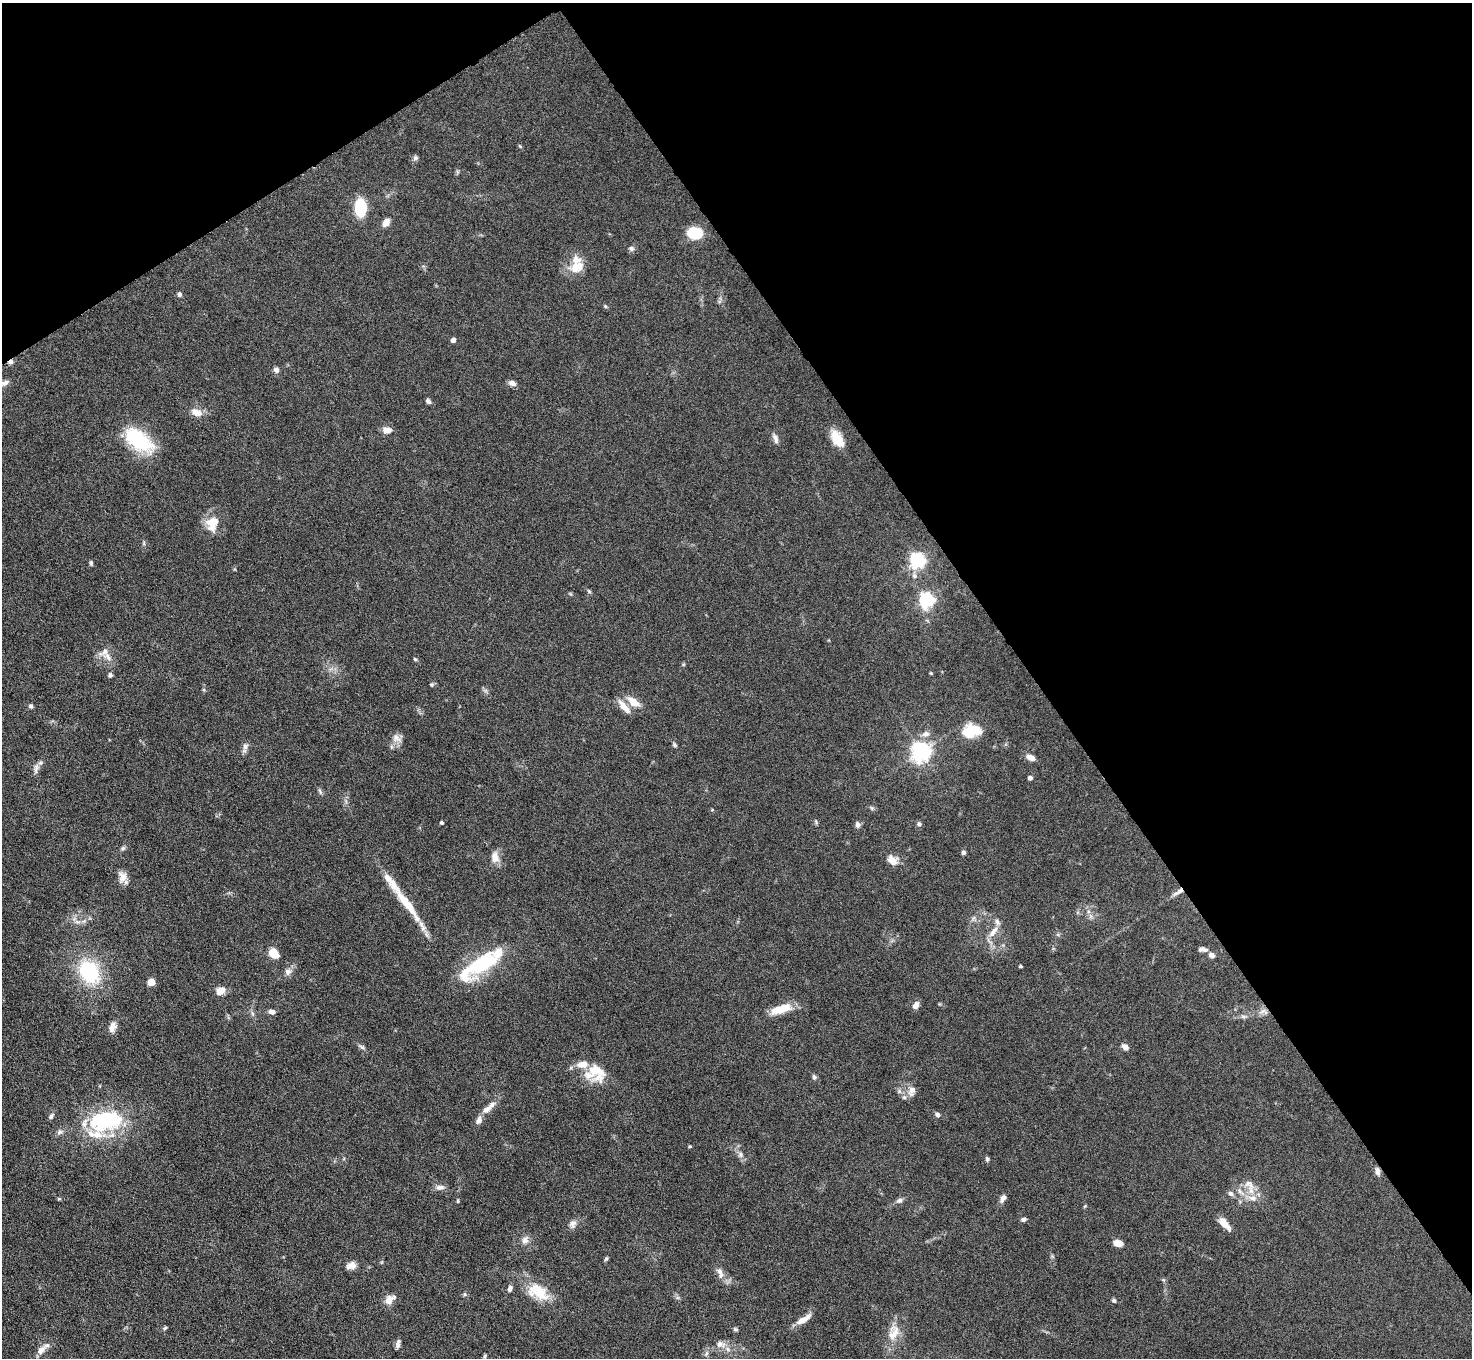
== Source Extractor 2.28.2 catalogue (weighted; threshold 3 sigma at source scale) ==
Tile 3 of 4 x 4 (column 3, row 1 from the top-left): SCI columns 2941-4410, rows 4364-5719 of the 5882 x 5876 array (HDU 1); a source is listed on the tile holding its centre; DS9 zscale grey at full resolution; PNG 1474 x 1360 px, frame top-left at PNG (2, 3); no overlay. Shown black and unused: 35% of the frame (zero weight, under 4 of 8 exposures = <1% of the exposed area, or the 3 px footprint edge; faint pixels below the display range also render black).
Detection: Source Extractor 2.28.2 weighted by HDU 2 'WHT'; one run over the whole footprint, this tile lists its part. Background 0.0969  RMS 0.0051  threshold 0.0209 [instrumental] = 3 sigma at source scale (4.09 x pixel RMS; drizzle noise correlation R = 1.36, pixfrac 0.8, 0.05/0.05 arcsec/px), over >= 5 px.
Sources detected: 130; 1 inside a brighter object's white glare — not listed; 13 inside a brighter listed object's ellipse — not listed separately; the other 116 listed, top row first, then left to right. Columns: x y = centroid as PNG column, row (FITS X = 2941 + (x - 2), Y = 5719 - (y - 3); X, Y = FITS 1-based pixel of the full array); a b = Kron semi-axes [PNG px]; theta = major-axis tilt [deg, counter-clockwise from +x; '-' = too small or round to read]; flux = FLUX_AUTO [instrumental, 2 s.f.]
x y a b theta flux
520 146 5 4 - 0.54
415 158 7 6 - 1.1
360 207 9 6 -89 42
386 222 10 7 56 3.6
695 233 14 10 -1 18
631 248 8 6 -25 1.2
577 267 21 15 27 8.4
179 294 5 5 - 1.2
605 306 5 4 - 0.56
453 340 4 4 - 2.3
11 362 7 5 46 1.5
276 370 7 6 - 1.6
4 383 12 7 24 2.5
512 383 9 6 -24 2.3
428 401 6 5 - 1.3
196 412 16 9 -23 4.4
386 430 10 7 -2 3.4
775 438 14 6 -69 2.1
837 438 21 11 -58 8.9
138 440 38 19 -38 30
214 522 20 11 10 7.2
917 560 6 6 - 140
91 563 6 4 -81 0.81
914 576 7 6 - 1.4
589 591 7 4 -46 0.67
926 600 6 6 - 110
108 656 15 7 -53 3.7
415 659 4 4 - 0.66
931 673 4 3 - 0.47
110 675 6 5 - 1.1
432 684 6 4 19 0.66
633 702 16 9 -37 6.3
31 706 6 5 - 1.1
624 706 20 7 -50 4.8
975 730 25 12 -26 8.7
926 734 11 8 15 2.5
396 738 14 10 -33 3.2
675 745 6 5 - 0.85
245 746 11 7 74 2.1
921 751 7 7 - 270
1031 757 10 6 -25 3.3
36 768 16 6 80 2.3
1030 778 4 4 - 1.8
320 791 10 4 -64 0.95
872 808 6 4 -46 0.76
816 822 6 4 -72 0.67
442 823 4 3 - 0.8
857 824 8 5 -83 1.6
919 824 6 6 - 1
123 848 6 6 - 0.91
963 853 5 5 - 1.2
495 857 15 9 -84 4.2
892 860 16 9 -50 4.2
122 877 14 11 -84 3.9
1179 892 17 5 34 2.6
406 903 49 10 -51 17
993 932 19 7 51 4.1
1203 949 11 5 -13 1.7
274 954 11 7 -39 8.1
1211 955 7 6 - 2.1
482 964 44 20 31 32
1021 966 3 3 - 0.67
89 972 24 18 -56 36
288 972 9 8 - 2.3
151 982 5 5 - 10
220 991 10 7 36 5.3
916 1005 9 6 59 2.6
781 1009 22 8 19 12
272 1012 8 5 -8 2.1
1263 1012 15 7 -8 2.9
1243 1016 8 4 0 1.1
112 1027 14 8 70 3.2
362 1047 8 5 -36 1.2
1125 1047 8 6 -43 2.3
596 1070 27 17 -50 14
814 1077 6 5 - 1.2
912 1091 15 9 76 3.7
486 1110 17 8 31 3.8
937 1115 6 6 - 1.3
51 1116 9 6 56 1.2
105 1121 43 25 11 43
60 1132 9 6 27 1.4
690 1146 5 3 - 0.55
741 1154 7 7 - 1.6
987 1159 6 5 - 0.89
1377 1171 9 5 -82 2.1
1249 1184 17 11 -41 5.1
440 1187 13 7 1 2.2
1240 1192 14 5 -49 2.4
1231 1193 7 6 - 1.5
1003 1198 10 6 60 2.4
1253 1198 14 9 -10 4.7
59 1199 6 4 -1 0.57
899 1200 8 7 - 1.5
458 1201 5 4 - 0.54
1023 1219 6 5 - 1.3
573 1224 11 9 76 2.3
1224 1224 18 7 -50 4.9
525 1240 10 9 - 2.6
1118 1243 9 6 -16 4.7
606 1259 6 4 62 0.81
351 1265 12 8 14 3.3
720 1271 10 8 -72 2.5
510 1288 7 5 73 1.6
538 1292 30 18 -30 15
465 1294 6 5 - 0.79
389 1300 12 8 41 4.7
1114 1301 5 5 - 0.87
804 1319 22 6 32 4.7
165 1328 6 4 24 0.71
735 1329 7 5 -17 0.77
894 1332 26 14 71 8.4
398 1343 10 5 79 1.6
720 1344 13 9 -7 3.3
41 1350 12 7 44 3.3
485 1356 6 4 88 0.67
Overlapping masked pixels (flux is a lower limit): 3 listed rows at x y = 11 362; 1179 892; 1377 1171